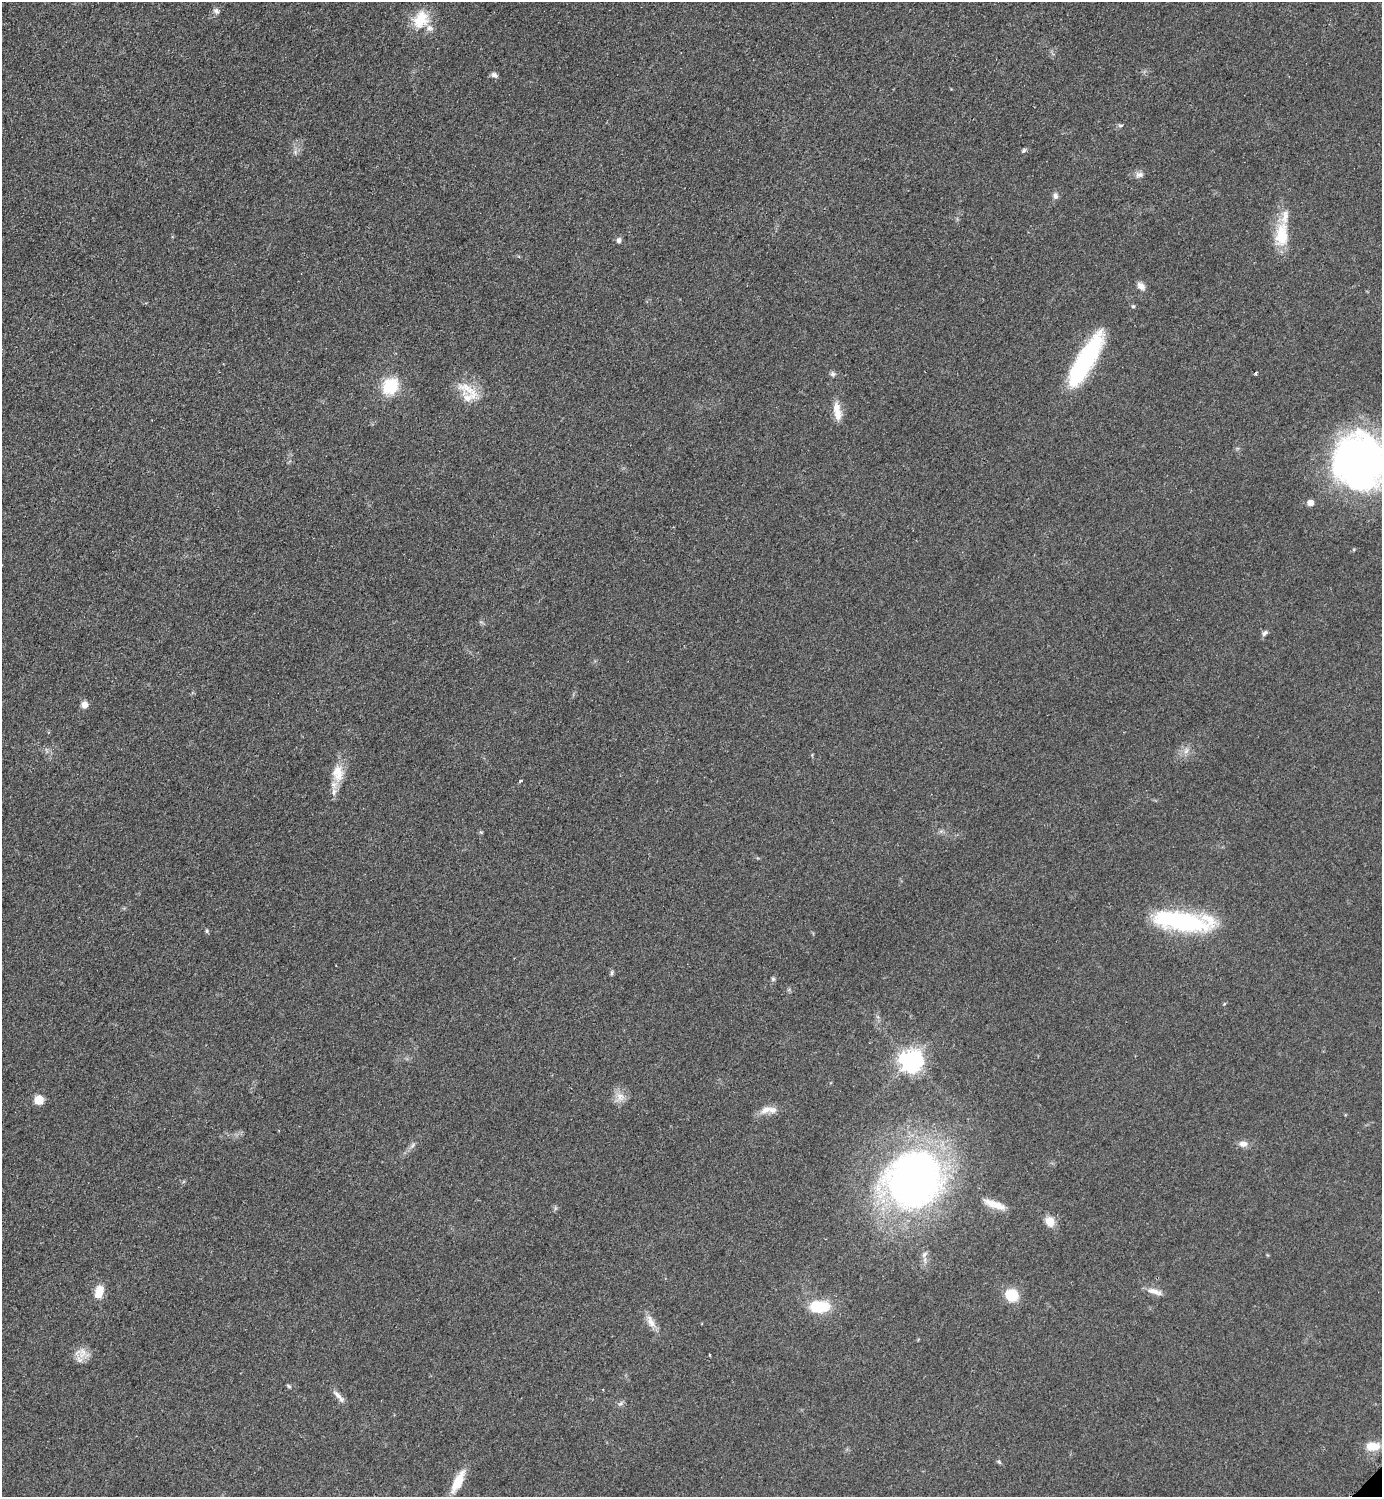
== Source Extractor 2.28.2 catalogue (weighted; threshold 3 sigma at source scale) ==
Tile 11 of 4 x 4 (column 3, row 3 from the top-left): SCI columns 3076-4455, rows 1504-2998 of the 6004 x 6004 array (HDU 1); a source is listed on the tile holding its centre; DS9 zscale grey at full resolution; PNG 1384 x 1499 px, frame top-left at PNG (2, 2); no overlay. Shown black and unused: <1% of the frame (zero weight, under 2 of 3 exposures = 1% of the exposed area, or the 3 px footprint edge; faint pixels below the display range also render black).
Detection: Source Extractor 2.28.2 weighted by HDU 2 'WHT'; one run over the whole footprint, this tile lists its part. Background 0.0782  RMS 0.0082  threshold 0.0367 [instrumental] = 3 sigma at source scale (4.5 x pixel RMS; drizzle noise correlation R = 1.50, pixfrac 1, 0.05/0.05 arcsec/px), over >= 5 px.
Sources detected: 54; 5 inside a brighter listed object's ellipse — not listed separately; the other 49 listed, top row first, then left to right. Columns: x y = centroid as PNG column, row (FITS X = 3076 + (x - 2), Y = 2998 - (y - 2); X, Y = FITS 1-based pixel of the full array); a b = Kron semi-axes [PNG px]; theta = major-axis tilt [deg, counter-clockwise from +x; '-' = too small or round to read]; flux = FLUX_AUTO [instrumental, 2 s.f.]
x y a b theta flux
216 11 9 6 -40 2.4
421 20 24 18 63 22
494 75 8 5 -27 2.8
1120 126 7 4 15 1.5
1024 150 7 5 45 1.4
1139 175 11 8 10 3.8
1055 196 8 6 -67 2.8
1282 235 34 17 86 26
619 240 7 5 85 2.6
1141 286 10 7 -42 5
1133 306 5 5 - 1.1
1085 361 57 15 60 110
1255 373 3 3 - 1.6
833 374 7 5 14 2
390 386 9 9 - 53
469 390 38 15 -35 19
837 411 24 9 -80 10
1359 462 53 47 83 320
1310 503 5 5 - 8.4
1265 633 9 6 38 2.4
84 705 8 7 - 5.3
1186 751 8 5 45 2.8
338 773 23 15 -89 16
521 781 4 2 - 1.3
1183 921 57 17 -7 120
207 931 5 5 - 1.2
612 973 7 5 86 1.5
773 979 5 5 - 1.4
911 1061 8 7 - 610
620 1096 13 10 -81 7.2
39 1100 5 5 - 37
766 1110 19 8 20 7.3
1243 1144 11 7 -4 5.1
413 1145 7 4 71 1.6
914 1179 56 53 44 410
995 1204 30 8 -20 12
1050 1221 12 10 -65 9.3
1154 1291 20 7 -15 6.3
99 1292 15 9 71 12
1012 1295 15 13 -27 20
819 1306 21 13 1 30
651 1322 21 8 -64 7.5
83 1352 14 9 -57 8
289 1386 6 4 -37 1.2
339 1396 22 5 -48 4.6
621 1403 8 4 31 1.9
1373 1446 18 10 2 11
999 1462 7 4 -45 1.2
458 1482 25 9 63 18
Isophote crosses this tile's border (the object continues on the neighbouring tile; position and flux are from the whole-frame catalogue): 1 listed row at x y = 1359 462